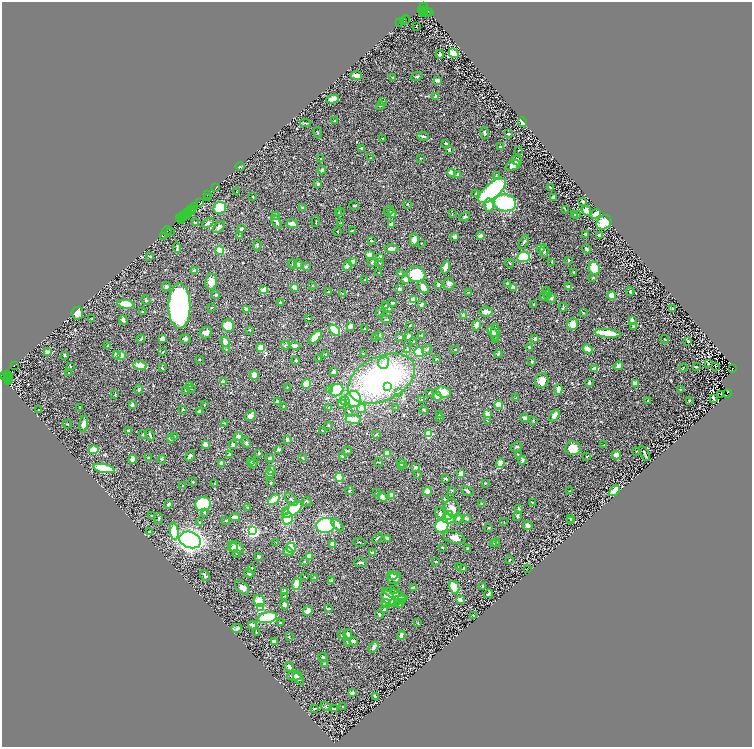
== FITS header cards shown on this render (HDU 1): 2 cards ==
NAXIS1  =                 1500
NAXIS2  =                 1490

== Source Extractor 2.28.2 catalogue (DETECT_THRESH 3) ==
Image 1500 x 1490 px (HDU 1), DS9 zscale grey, zoomed out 1/2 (1 PNG px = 2 x 2 image px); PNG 754 x 749 px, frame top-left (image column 1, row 1490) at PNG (2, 2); each listed source drawn as its Kron ellipse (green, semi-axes under 4 px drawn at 4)
Background 0.491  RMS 0.023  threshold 0.0696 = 3 sigma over >= 5 px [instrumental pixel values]
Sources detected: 614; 45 cannot appear on this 1/2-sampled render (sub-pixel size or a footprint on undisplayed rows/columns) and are neither listed nor drawn; of the other 569, the 500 brightest by FLUX_AUTO listed and drawn (69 fainter detections omitted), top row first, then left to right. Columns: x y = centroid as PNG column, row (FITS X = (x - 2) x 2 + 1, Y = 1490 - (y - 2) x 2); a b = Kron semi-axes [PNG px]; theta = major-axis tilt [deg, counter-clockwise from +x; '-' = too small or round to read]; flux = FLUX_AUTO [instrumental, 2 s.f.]
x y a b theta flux
423 7 2 1 - 12
422 10 2 1 - 110
424 10 3 2 - 340
428 11 3 1 - 15
424 13 3 1 - 29
430 13 2 1 - 57
406 20 4 2 - 110
404 22 3 2 - 27
399 23 2 1 - 68
416 26 2 1 - 14
454 53 5 4 - 66
440 55 4 3 - 15
356 75 5 3 - 40
417 77 6 3 16 5.9
393 78 2 2 - 7
438 80 3 3 - 17
435 96 4 3 - 6.5
333 99 6 3 12 48
382 101 2 2 - 3.3
380 106 4 2 - 5.1
335 121 3 2 - 7.8
522 122 5 2 - 17
305 123 5 2 - 4.5
318 132 6 2 -68 2.6
485 133 6 3 -76 8.3
508 133 2 2 - 12
423 136 6 3 -10 9.1
382 138 3 2 - 2.6
446 143 3 2 - 6.2
500 147 3 3 - 7.3
362 148 3 3 - 7.8
449 150 3 2 - 14
518 150 2 1 - 2.1
321 158 3 2 - 2.1
370 158 3 2 - 2.8
421 158 3 1 - 2.5
517 160 5 5 - 12
513 165 7 5 17 20
240 167 5 3 - 4
322 170 4 3 - 15
451 172 3 3 - 27
458 174 3 3 - 6.9
496 175 4 3 - 4.7
318 184 3 3 - 9.3
216 187 3 2 - 110
550 188 2 2 - 4.2
492 191 17 7 41 490
237 192 2 2 - 2.1
475 194 4 3 - 3.9
207 195 2 1 - 5.2
208 197 2 1 - 2.9
253 197 2 2 - 2.5
554 197 3 2 - 36
583 202 2 2 - 11
200 203 3 1 - 47
505 203 11 8 -6 330
407 204 3 2 - 2.1
354 205 5 2 - 5.2
489 205 6 4 -86 36
194 206 2 1 - 39
220 208 6 6 - 170
303 208 3 3 - 6.2
193 209 3 1 - 21
190 210 2 1 - 34
565 210 3 2 - 2.2
586 210 5 3 - 31
389 211 5 3 - 4.5
187 212 3 1 - 62
191 212 3 1 - 44
341 212 3 2 - 3.2
339 213 3 2 - 3.6
188 214 3 1 - 17
392 214 4 3 - 13
452 214 3 2 - 2.5
575 214 2 1 - 1.9
596 214 5 2 - 41
185 215 3 1 - 57
275 215 4 2 - 4.2
577 215 3 2 - 2
183 216 4 2 - 61
465 217 5 3 - 6.2
180 219 2 2 - 36
181 220 2 2 - 38
277 222 7 3 -59 19
316 222 5 1 - 3.1
604 222 8 6 39 66
195 223 4 2 - 7
208 223 6 4 31 10
341 223 2 2 - 2
292 224 6 3 -15 30
391 224 4 2 - 22
219 227 7 4 43 19
241 229 3 2 - 9.4
167 230 5 1 - 80
352 230 3 1 - 3.6
170 231 2 1 - 15
337 231 2 2 - 2.1
240 235 3 2 - 5.3
481 235 3 3 - 16
586 235 3 2 - 17
599 235 2 2 - 16
163 236 2 1 - 54
455 237 3 3 - 11
414 240 6 4 80 23
372 241 3 2 - 3.1
524 242 7 2 61 6.3
421 243 2 2 - 2
257 245 5 3 - 5.7
177 248 5 3 - 5.2
540 248 3 2 - 13
391 249 7 3 2 17
586 249 4 2 - 8.4
220 250 4 4 - 42
544 251 6 3 -85 14
369 254 3 3 - 26
150 256 3 2 - 3.4
524 257 6 5 - 120
380 258 3 3 - 20
569 260 2 2 - 7.7
352 261 3 2 - 29
372 262 3 3 - 6.4
552 262 3 2 - 3.9
380 263 3 2 - 2.3
509 263 4 2 - 2.7
292 264 4 2 - 3.9
298 264 4 4 - 11
306 266 3 3 - 6.1
347 266 5 4 - 21
445 267 6 2 72 23
594 268 6 5 - 120
194 270 4 2 - 8.9
379 272 2 2 - 2.2
574 272 3 2 - 4
400 274 2 2 - 13
416 274 9 8 - 170
593 278 3 2 - 2.3
365 280 3 3 - 2.6
406 280 3 3 - 32
211 282 8 6 79 30
507 283 2 2 - 11
449 284 6 5 - 9.9
312 285 3 2 - 2.2
438 285 3 2 - 16
166 286 4 3 - 7.7
294 287 4 3 - 23
423 287 7 4 -56 25
513 287 3 2 - 32
569 287 3 2 - 23
399 289 3 3 - 12
264 290 4 3 - 48
329 291 4 2 - 3
547 291 2 2 - 3.8
630 291 4 3 - 6.5
469 292 2 2 - 2
342 294 3 3 - 3
548 294 2 2 - 2.1
216 295 4 3 - 5.6
612 296 4 3 - 45
543 297 3 2 - 4.4
551 298 5 4 - 6.8
146 300 5 3 - 5.5
413 300 4 3 - 43
280 303 3 2 - 5.6
392 303 3 2 - 7.4
126 304 9 4 -9 100
385 305 2 1 - 4.7
421 305 3 2 - 13
533 305 3 3 - 2.5
179 306 23 11 -90 1200
212 307 2 2 - 2.5
387 307 6 2 -36 15
563 307 4 2 - 4.6
673 308 3 2 - 3.1
246 309 3 3 - 22
142 311 3 2 - 4.2
486 311 6 5 - 23
379 312 3 2 - 2.2
77 313 6 6 - 32
583 313 2 2 - 2.1
464 315 4 3 - 22
308 318 2 2 - 1.9
92 319 3 3 - 3.1
386 319 5 2 - 4.9
123 320 5 4 - 10
632 320 3 2 - 25
573 324 6 5 - 35
476 325 5 4 - 23
228 326 6 6 - 79
350 326 4 3 - 16
410 326 2 2 - 3.3
633 326 4 3 - 4.3
365 329 2 2 - 4.7
250 330 3 2 - 4
334 330 6 4 -48 120
492 332 6 2 -43 14
495 332 8 3 -89 13
206 333 6 5 - 15
607 333 13 4 -5 110
379 335 2 2 - 3.6
422 336 3 3 - 4.3
315 337 8 4 45 67
400 337 2 2 - 9.1
409 337 4 3 - 33
376 338 2 2 - 4.4
141 339 4 2 - 4.4
162 339 4 3 - 18
185 339 5 4 - 9.4
495 339 3 3 - 3.9
535 339 3 2 - 11
665 339 4 2 - 3.2
688 341 3 2 - 5.9
225 342 5 4 - 31
414 342 3 2 - 4.3
285 345 4 2 - 3
108 346 3 3 - 3.1
295 346 5 3 - 14
529 347 3 2 - 4.6
261 348 4 3 - 47
226 349 2 2 - 3.5
427 349 5 3 - 5.1
455 349 2 2 - 2.6
588 349 5 3 - 45
407 350 4 3 - 6.7
47 352 3 3 - 15
163 352 2 1 - 2.5
419 352 5 5 - 97
363 354 2 2 - 2.8
498 354 4 3 - 5.6
65 355 3 2 - 5.6
117 355 4 4 - 28
121 355 4 3 - 58
326 355 3 2 - 8.3
319 358 2 2 - 6.8
199 359 2 2 - 2.5
437 359 4 3 - 3.7
296 361 3 2 - 7.4
532 362 2 2 - 6.4
384 363 6 5 - 28
709 364 3 2 - 2.4
14 365 2 1 - 20
140 365 7 3 -7 55
70 366 2 2 - 3
618 366 5 4 - 13
696 367 2 2 - 3
715 367 2 1 - 2
162 368 4 3 - 4.9
683 368 4 2 - 2.3
595 369 4 3 - 30
733 369 4 2 - 61
333 372 3 2 - 17
69 373 3 2 - 2.9
4 375 3 2 - 43
8 375 2 1 - 43
254 375 5 4 - 34
8 377 2 1 - 370
10 377 2 1 - 190
10 379 2 1 - 47
381 379 35 22 25 960
542 381 7 6 - 39
9 382 3 2 - 61
223 382 3 2 - 20
589 383 4 3 - 5.8
635 383 4 3 - 26
307 384 5 4 - 70
189 385 3 3 - 3.7
387 386 3 3 - 30
287 387 2 2 - 2.4
139 389 5 3 - 5.9
191 389 2 2 - 2.1
330 389 4 3 - 8.4
558 389 5 3 - 24
680 389 2 2 - 6.7
185 390 2 1 - 2.6
337 390 7 6 - 130
399 392 3 2 - 15
443 392 7 5 -21 57
429 393 2 2 - 3.7
727 393 4 2 - 200
720 394 2 1 - 4.7
115 395 3 2 - 2.8
437 396 4 3 - 53
516 398 3 3 - 3.4
713 398 3 2 - 13
353 399 8 7 - 170
422 400 2 2 - 2.9
647 400 3 2 - 4.3
690 400 3 3 - 2.6
277 401 3 2 - 7.5
345 401 5 4 - 14
341 404 3 2 - 20
132 405 4 3 - 8.2
204 405 2 2 - 2.8
499 405 4 2 - 110
283 406 3 2 - 5.1
80 407 3 2 - 2
329 407 3 2 - 6.9
396 407 2 2 - 2.2
183 409 3 3 - 4.6
361 409 4 4 - 9.7
38 410 2 2 - 2.7
424 410 4 2 - 3.9
199 411 3 2 - 15
348 411 3 2 - 2.2
439 414 4 3 - 8.5
487 414 4 3 - 28
250 416 6 4 42 17
554 416 6 3 54 26
439 417 3 2 - 2.5
524 418 3 3 - 18
353 419 8 3 -6 99
487 421 3 2 - 2.5
533 421 4 2 - 4.4
225 423 3 2 - 2.1
67 424 4 2 - 2.7
84 424 8 4 83 22
328 425 3 2 - 2.8
322 430 2 1 - 3
128 431 3 2 - 7.9
143 434 3 3 - 4.5
376 434 3 2 - 3.2
429 434 3 3 - 240
150 435 6 3 -70 7.3
174 436 3 3 - 3.1
238 437 4 4 - 14
171 438 4 3 - 21
287 440 2 2 - 16
246 443 5 3 - 7
206 444 4 3 - 22
604 444 2 2 - 2.6
233 445 3 3 - 12
516 447 6 3 30 5.2
573 448 8 7 - 70
279 449 3 3 - 9.3
93 450 5 4 - 68
348 451 4 2 - 3.3
636 451 2 2 - 2.1
387 453 4 3 - 53
645 453 8 2 -63 4.8
229 454 3 2 - 12
259 454 4 3 - 4
518 454 3 2 - 3
616 455 4 3 - 38
190 456 6 3 55 10
587 456 3 1 - 4.4
343 457 3 2 - 7.6
148 458 3 2 - 3.2
270 458 4 3 - 7.6
302 458 3 2 - 5.3
133 459 4 4 - 28
162 459 4 3 - 3.8
522 460 4 3 - 9.5
250 461 3 2 - 3.3
378 462 4 1 - 3.5
222 463 4 3 - 18
253 463 4 3 - 8.5
500 463 4 3 - 24
402 464 5 3 - 15
402 466 4 3 - 5.6
415 467 3 3 - 12
104 468 11 4 -11 200
271 471 4 3 - 7.1
461 473 4 2 - 38
269 474 3 3 - 24
418 474 3 2 - 2.3
339 477 4 3 - 75
445 479 3 2 - 7.4
193 482 3 2 - 3.5
271 483 3 3 - 4
485 483 3 2 - 5.3
215 484 3 2 - 2.8
183 486 2 2 - 3.5
452 490 3 2 - 2.7
350 491 4 3 - 5.6
427 491 4 3 - 41
467 491 7 3 -34 10
569 491 2 2 - 2.6
614 491 6 3 52 56
377 493 2 2 - 2.7
392 495 3 2 - 41
382 497 5 3 - 22
291 499 8 3 -46 6.3
274 500 6 3 40 94
445 500 4 3 - 8.4
307 501 5 2 - 4.2
532 502 3 2 - 2.7
481 503 3 2 - 2.2
169 504 3 2 - 17
203 504 8 7 - 180
247 507 3 2 - 2.4
452 508 9 7 -72 51
518 509 4 3 - 4.1
293 510 11 5 36 160
285 512 4 3 - 8.4
204 513 3 3 - 3.9
440 514 7 4 -70 13
448 515 5 4 - 53
151 516 4 2 - 2.3
517 516 5 3 - 10
235 517 5 2 - 29
159 518 5 3 - 4.6
449 518 7 5 3 49
458 518 5 4 - 9.2
571 518 3 2 - 5.5
287 519 6 5 - 120
466 519 3 2 - 5.9
226 520 3 2 - 5.1
571 520 2 1 - 2.5
200 522 3 2 - 2.5
504 522 2 2 - 2.1
325 525 9 7 9 320
338 525 8 4 -45 22
442 526 7 6 - 270
528 526 5 4 - 25
489 528 3 3 - 2.9
174 531 8 4 -83 110
253 531 4 4 - 640
149 532 3 2 - 5.2
454 537 11 6 -15 37
377 538 6 2 46 5.5
387 538 3 3 - 12
190 540 11 8 -19 1800
276 542 4 2 - 2.3
359 542 6 1 -7 2.5
496 542 4 3 - 4.7
493 543 3 3 - 3
333 544 4 3 - 47
236 547 8 5 -25 22
442 547 2 2 - 2.6
233 548 5 4 - 12
291 548 5 4 - 100
467 548 2 2 - 4
288 552 5 3 - 9
372 552 3 2 - 6.4
236 554 3 2 - 2
309 556 4 2 - 43
259 557 2 2 - 13
509 560 2 2 - 3.2
304 561 3 2 - 3
360 562 6 2 3 5.9
436 562 3 2 - 4.4
458 567 3 2 - 2.2
251 568 4 2 - 4
464 568 4 3 - 7.1
527 568 2 1 - 11
249 573 5 3 - 5
205 575 6 3 -52 6
392 575 5 3 - 8
304 577 3 2 - 2.2
314 577 3 2 - 2.4
394 578 7 6 - 20
332 581 4 3 - 7.3
297 584 6 3 73 70
482 586 3 2 - 4.4
242 587 8 5 -47 20
454 587 6 4 -64 110
414 588 3 3 - 11
395 590 3 2 - 2.9
285 591 3 2 - 16
395 594 13 4 -19 31
488 594 4 2 - 11
285 596 3 2 - 3.7
388 598 8 5 -57 93
401 599 2 2 - 34
460 599 2 2 - 25
259 601 6 5 - 45
396 601 10 4 29 18
386 604 4 4 - 9.8
285 605 5 4 - 13
400 605 3 2 - 6.5
260 607 3 3 - 300
328 608 4 2 - 6.2
384 609 4 4 - 7.8
308 611 5 5 - 21
379 614 4 3 - 5.5
474 615 3 2 - 7.3
267 618 10 5 12 200
280 623 4 3 - 4.8
418 623 2 2 - 4.7
253 625 4 3 - 11
237 628 5 3 - 6.4
256 632 2 1 - 2.4
348 634 5 3 - 5.7
342 635 3 2 - 4.3
401 635 4 3 - 12
289 636 3 2 - 1.9
274 641 4 2 - 7.7
353 641 4 3 - 20
347 643 4 2 - 3.1
374 647 6 3 55 13
323 657 4 2 - 6.7
324 663 3 3 - 5.2
289 667 5 3 - 19
295 676 7 4 3 17
298 679 7 2 -52 4.1
352 693 3 3 - 11
375 696 3 2 - 9.5
326 706 5 3 - 5.3
343 706 2 1 - 3.1
314 709 4 3 - 4.8
335 709 4 2 - 3.9
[69 fainter detections neither listed nor drawn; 45 sub-pixel or undisplayed-footprint detections neither listed nor drawn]